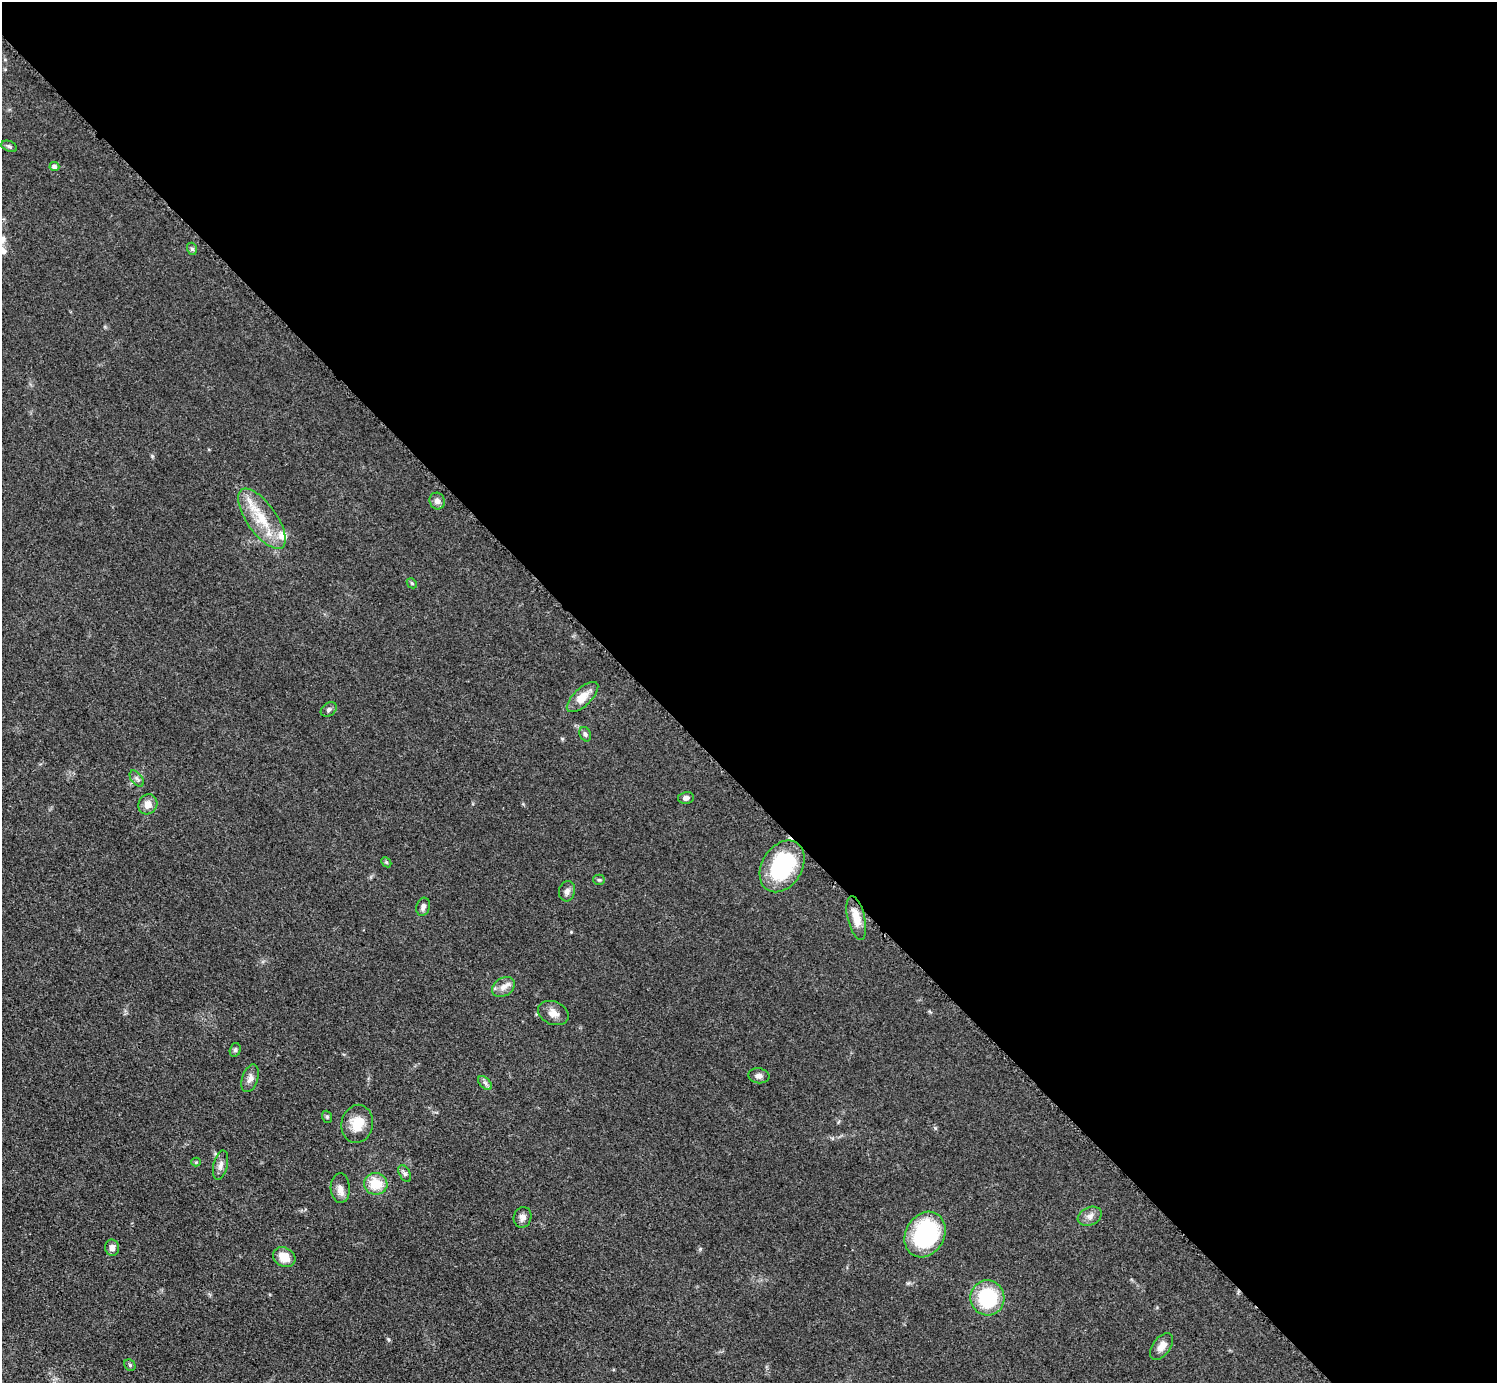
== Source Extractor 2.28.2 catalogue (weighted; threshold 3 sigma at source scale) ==
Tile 8 of 4 x 4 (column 4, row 2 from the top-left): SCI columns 4494-5988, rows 3068-4448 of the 5990 x 5989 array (HDU 1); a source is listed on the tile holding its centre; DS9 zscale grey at full resolution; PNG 1499 x 1385 px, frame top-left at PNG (2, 2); each listed source drawn as its Kron ellipse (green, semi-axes under 4 px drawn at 4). Shown black and unused: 57% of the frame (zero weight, under 3 of 5 exposures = <1% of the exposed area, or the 3 px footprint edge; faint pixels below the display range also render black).
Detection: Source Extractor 2.28.2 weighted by HDU 2 'WHT'; one run over the whole footprint, this tile lists its part. Background 0.0499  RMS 0.0053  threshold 0.0237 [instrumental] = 3 sigma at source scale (4.5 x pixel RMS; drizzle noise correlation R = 1.50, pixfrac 1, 0.05/0.05 arcsec/px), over >= 5 px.
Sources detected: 41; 1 cosmic-ray / hot-pixel residue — neither listed nor drawn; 1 inside a brighter listed object's ellipse — not listed separately; the other 39 listed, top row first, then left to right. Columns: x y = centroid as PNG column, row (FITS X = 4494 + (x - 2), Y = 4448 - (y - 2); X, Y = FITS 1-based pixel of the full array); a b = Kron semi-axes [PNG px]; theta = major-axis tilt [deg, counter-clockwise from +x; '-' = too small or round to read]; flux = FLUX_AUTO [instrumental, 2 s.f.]
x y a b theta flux
9 146 8 5 -22 1.2
54 167 5 4 - 1.9
192 249 6 5 - 1.1
437 501 8 7 - 2.4
262 519 35 15 -55 19
412 583 5 4 - 0.71
582 697 20 9 43 7.8
329 710 9 6 35 1.5
585 734 7 5 -64 1.3
137 778 9 5 -52 1.6
686 798 8 6 10 2.2
148 804 10 9 - 4.9
386 862 6 4 -45 0.73
782 866 28 20 58 46
599 880 5 5 - 0.78
567 891 10 8 75 2.3
423 907 9 6 74 2.2
856 918 22 8 -76 7.9
503 987 12 9 33 3.7
553 1013 16 11 -24 4.4
235 1050 7 5 75 1
759 1076 10 7 -7 2.2
250 1078 14 8 72 3
485 1083 8 5 -45 1.5
327 1117 6 5 - 0.81
357 1124 19 15 79 10
196 1162 4 4 - 0.55
221 1165 15 7 77 2.8
405 1173 9 5 -61 1.3
376 1184 12 11 - 11
340 1188 15 9 -87 3.6
1090 1216 12 9 23 3.1
523 1217 10 8 72 2.7
925 1235 24 19 58 61
112 1248 8 7 - 3
284 1257 12 9 -29 7.9
987 1298 17 17 - 34
1162 1346 15 9 54 4.2
130 1365 6 5 - 0.78